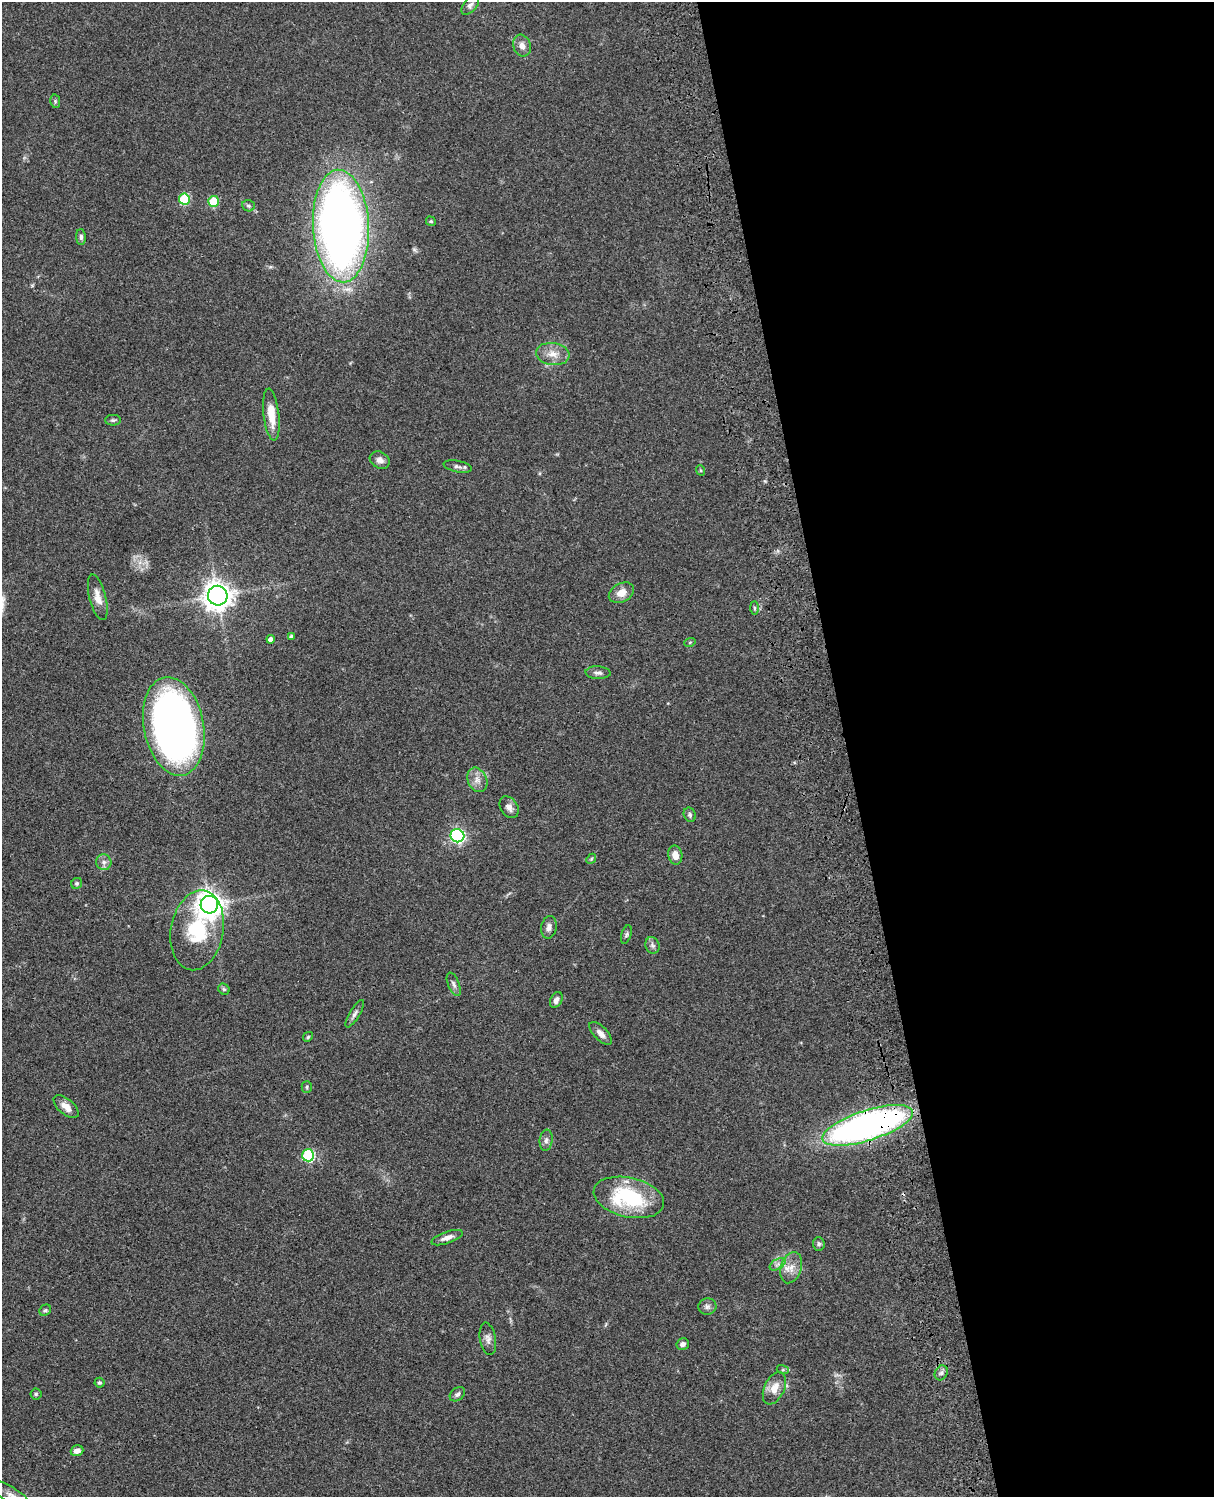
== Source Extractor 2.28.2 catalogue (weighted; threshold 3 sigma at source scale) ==
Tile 8 of 4 x 3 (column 4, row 2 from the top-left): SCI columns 3756-4967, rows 1771-3265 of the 5086 x 4923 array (HDU 1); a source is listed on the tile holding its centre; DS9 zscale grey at full resolution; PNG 1216 x 1499 px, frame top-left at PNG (2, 2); each listed source drawn as its Kron ellipse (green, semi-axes under 4 px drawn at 4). Shown black and unused: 30% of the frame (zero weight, under 3 of 4 exposures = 6% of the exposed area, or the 3 px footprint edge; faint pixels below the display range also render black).
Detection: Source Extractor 2.28.2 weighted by HDU 2 'WHT'; one run over the whole footprint, this tile lists its part. Background 0.0761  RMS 0.0059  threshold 0.0264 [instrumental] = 3 sigma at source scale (4.5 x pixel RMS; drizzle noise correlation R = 1.50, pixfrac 1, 0.05/0.05 arcsec/px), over >= 5 px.
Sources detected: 66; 1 inside a brighter listed object's ellipse — not listed separately; the other 65 listed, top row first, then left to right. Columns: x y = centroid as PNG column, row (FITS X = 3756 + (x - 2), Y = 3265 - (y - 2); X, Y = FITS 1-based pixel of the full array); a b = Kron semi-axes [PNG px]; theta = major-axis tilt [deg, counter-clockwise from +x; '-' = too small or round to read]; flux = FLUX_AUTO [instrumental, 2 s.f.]
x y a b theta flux
470 5 11 6 49 2.1
522 46 11 8 -71 3.7
55 101 7 5 -79 0.9
184 199 5 5 - 29
213 201 5 5 - 20
248 206 6 5 - 1.1
431 221 5 4 - 0.74
341 226 56 28 -87 500
81 237 8 5 -88 1.4
553 354 17 11 -7 6.7
271 415 26 8 -83 11
113 420 8 5 0 1.1
380 460 10 8 -28 2.9
458 466 14 5 -11 2.1
700 470 5 3 - 0.55
621 593 13 9 28 6
218 596 10 9 - 620
98 597 23 8 -76 5.9
754 608 7 4 -89 0.96
291 636 4 3 - 1.4
271 639 4 4 - 2.5
690 642 6 3 19 0.62
598 673 12 6 -3 2.3
174 726 50 30 -79 380
477 780 13 9 -66 4
509 807 12 8 -56 3.1
690 815 7 6 - 1.3
457 836 7 6 - 120
675 855 9 7 -78 5
591 859 5 4 - 0.68
104 862 8 7 - 2.3
77 883 6 5 - 1
209 905 9 8 - 650
549 927 11 7 81 2.8
197 930 40 26 80 38
626 934 10 5 72 1.2
652 945 8 7 - 1.8
454 984 12 5 -68 2
224 989 6 5 - 0.94
556 1000 8 5 62 2.5
355 1014 16 5 59 2.2
601 1033 14 6 -46 3.3
308 1037 5 4 - 0.79
307 1087 5 5 - 0.83
66 1107 15 7 -40 4.7
868 1125 47 15 18 250
546 1140 10 6 83 2
308 1155 6 6 - 62
629 1197 36 19 -13 49
447 1238 16 6 19 3.4
819 1244 7 6 - 1.2
778 1264 9 5 31 2
791 1268 16 10 71 6.1
707 1307 9 8 - 2.1
45 1310 6 5 - 0.89
488 1339 16 8 -80 3.1
683 1344 6 5 - 1.7
783 1370 6 4 -17 0.83
941 1373 8 6 62 1.8
99 1383 5 5 - 0.95
774 1388 17 10 65 6.9
36 1394 5 5 - 0.84
457 1394 8 6 39 1.6
77 1451 6 5 - 3.3
12 1496 24 7 -33 5.1
Overlapping masked pixels (flux is a lower limit): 1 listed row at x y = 868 1125
Isophote crosses this tile's border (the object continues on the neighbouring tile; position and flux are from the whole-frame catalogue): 1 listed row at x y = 12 1496